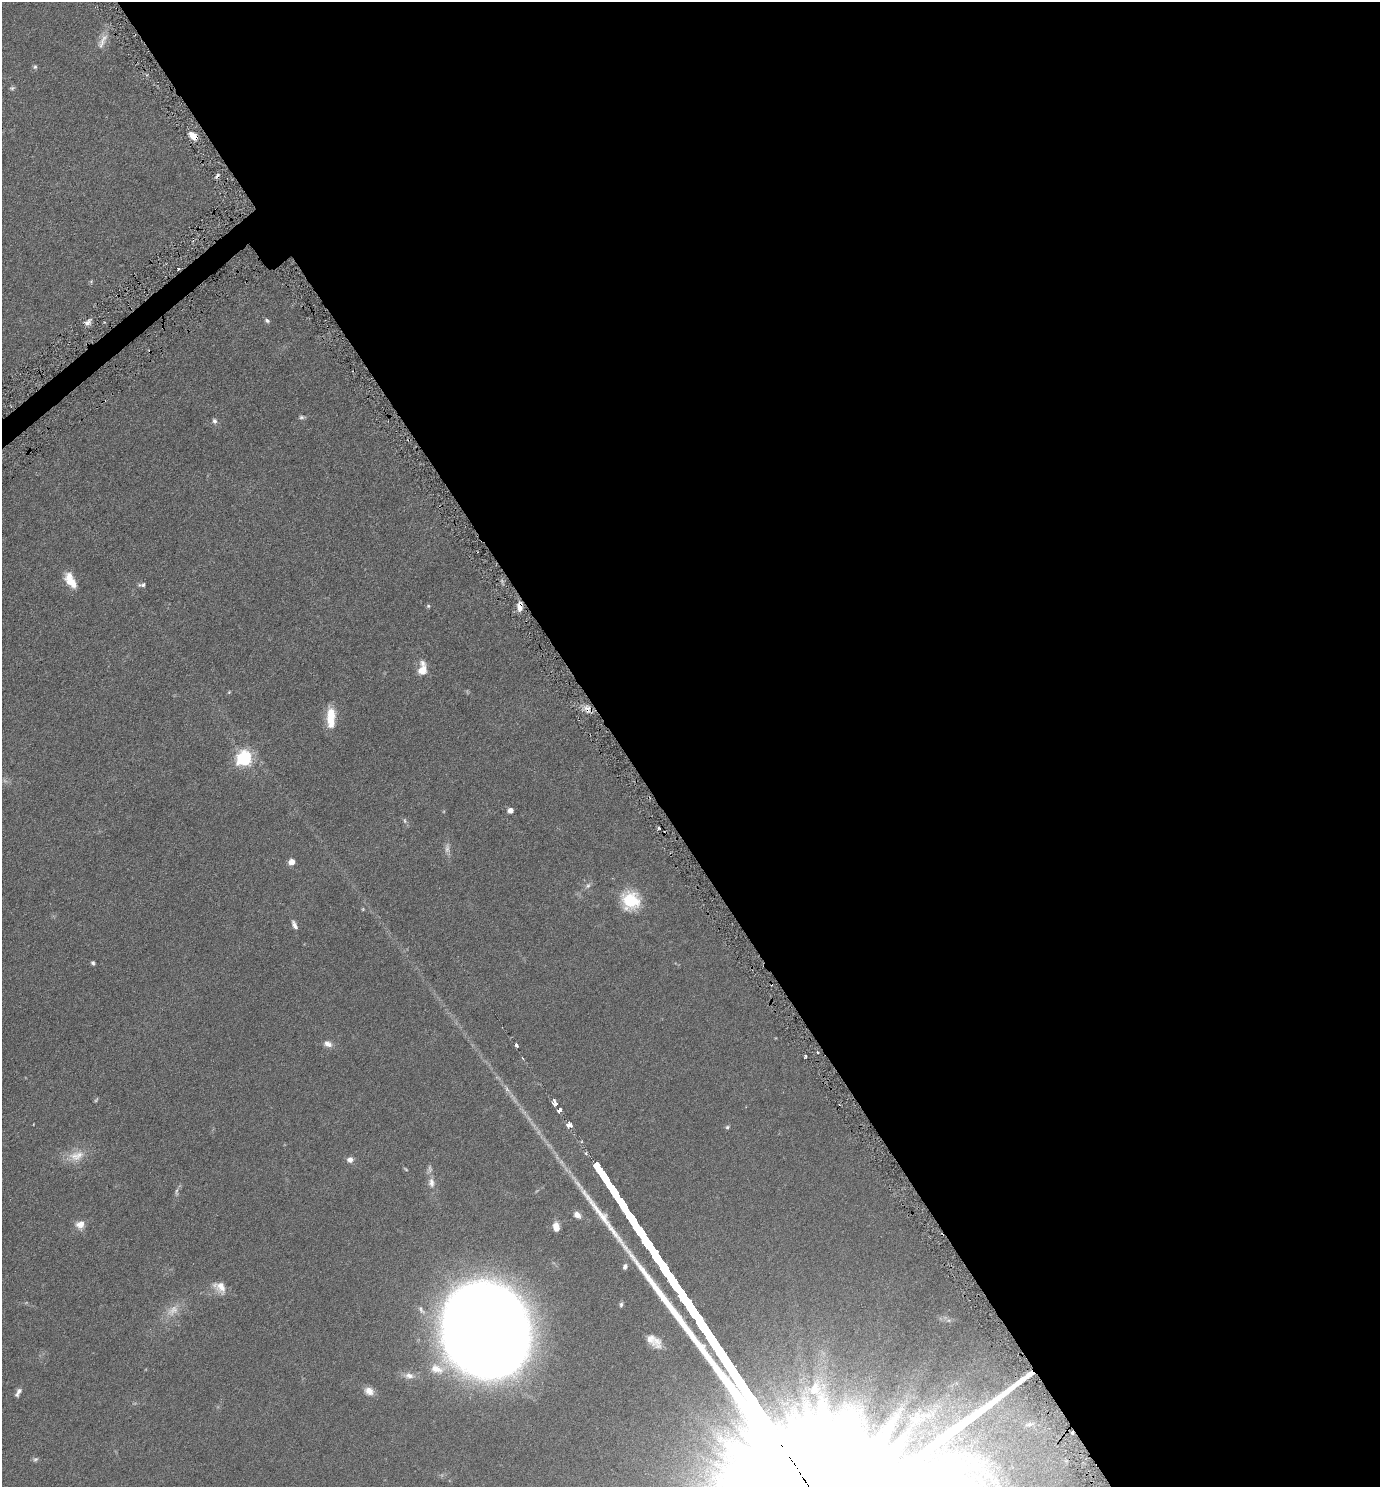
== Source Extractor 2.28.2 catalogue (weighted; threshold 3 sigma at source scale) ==
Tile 8 of 4 x 4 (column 4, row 2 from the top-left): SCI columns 4288-5665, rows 2986-4470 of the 5961 x 5968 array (HDU 1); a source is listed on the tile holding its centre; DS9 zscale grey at full resolution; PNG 1382 x 1489 px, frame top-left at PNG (2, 2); no overlay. Shown black and unused: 56% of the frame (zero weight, under 3 of 6 exposures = <1% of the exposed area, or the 3 px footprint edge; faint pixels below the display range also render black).
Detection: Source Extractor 2.28.2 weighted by HDU 2 'WHT'; one run over the whole footprint, this tile lists its part. Background 0.0673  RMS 0.006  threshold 0.0247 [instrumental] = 3 sigma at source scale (4.09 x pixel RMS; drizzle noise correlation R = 1.36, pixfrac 0.8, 0.05/0.05 arcsec/px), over >= 5 px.
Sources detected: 76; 11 too faint to see at this stretch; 2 cosmic-ray / hot-pixel residue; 1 long thin detection or spike segment (spike, bleed or trail) — not listed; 4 inside a brighter listed object's ellipse — not listed separately; the other 58 listed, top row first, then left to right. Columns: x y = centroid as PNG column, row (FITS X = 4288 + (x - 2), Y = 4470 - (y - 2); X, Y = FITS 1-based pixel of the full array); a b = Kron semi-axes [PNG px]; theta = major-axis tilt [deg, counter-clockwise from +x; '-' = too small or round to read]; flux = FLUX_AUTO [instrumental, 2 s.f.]
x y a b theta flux
103 39 24 9 57 5.8
35 67 6 6 - 1
12 88 7 5 15 1
193 136 10 6 -42 5.9
178 268 3 3 - 1
267 320 7 5 -28 1.2
88 322 11 6 41 2.4
302 417 8 5 2 1.2
214 421 7 6 - 1.6
70 581 21 10 -48 8.4
142 585 10 5 5 1.6
428 606 6 5 - 0.8
520 606 10 6 85 5
422 670 13 10 64 6.5
229 692 6 3 46 0.56
588 709 12 9 -36 4
331 717 25 10 90 13
244 758 6 6 - 150
510 810 5 4 - 4.8
405 821 8 5 -73 1.2
659 828 3 2 - 0.84
292 862 6 5 - 4.4
588 886 9 7 44 1.8
630 900 20 18 -61 24
294 925 12 5 -65 2.3
93 963 4 4 - 0.99
328 1044 11 8 -19 3.1
516 1045 4 3 - 3
817 1052 3 2 - 0.5
805 1056 3 3 - 0.87
522 1058 4 3 - 0.58
507 1089 20 5 -53 3.7
554 1101 6 3 -70 17
559 1111 3 3 - 29
570 1125 4 4 - 18
727 1127 6 5 - 0.94
586 1153 4 3 - 1.3
76 1156 27 15 20 9.7
350 1160 8 7 - 2.7
431 1182 13 9 -81 3.9
177 1192 14 4 88 1.5
577 1215 10 8 -45 3.2
80 1224 12 11 - 4.8
556 1227 10 6 -80 5.2
625 1266 6 5 - 1.6
220 1287 18 12 -41 6.5
621 1304 7 5 82 1
421 1310 16 7 -53 3.6
949 1320 8 6 1 1.6
486 1330 58 52 -69 2000
654 1341 23 12 -37 7.7
409 1376 15 9 -6 4
369 1391 12 9 -32 4.5
18 1392 12 5 63 2.2
915 1420 21 13 39 7.8
1029 1424 15 6 12 2.6
1072 1433 3 3 - 5.2
35 1459 8 6 4 1.1
Overlapping masked pixels (flux is a lower limit): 5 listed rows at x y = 193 136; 178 268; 520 606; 588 709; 1072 1433